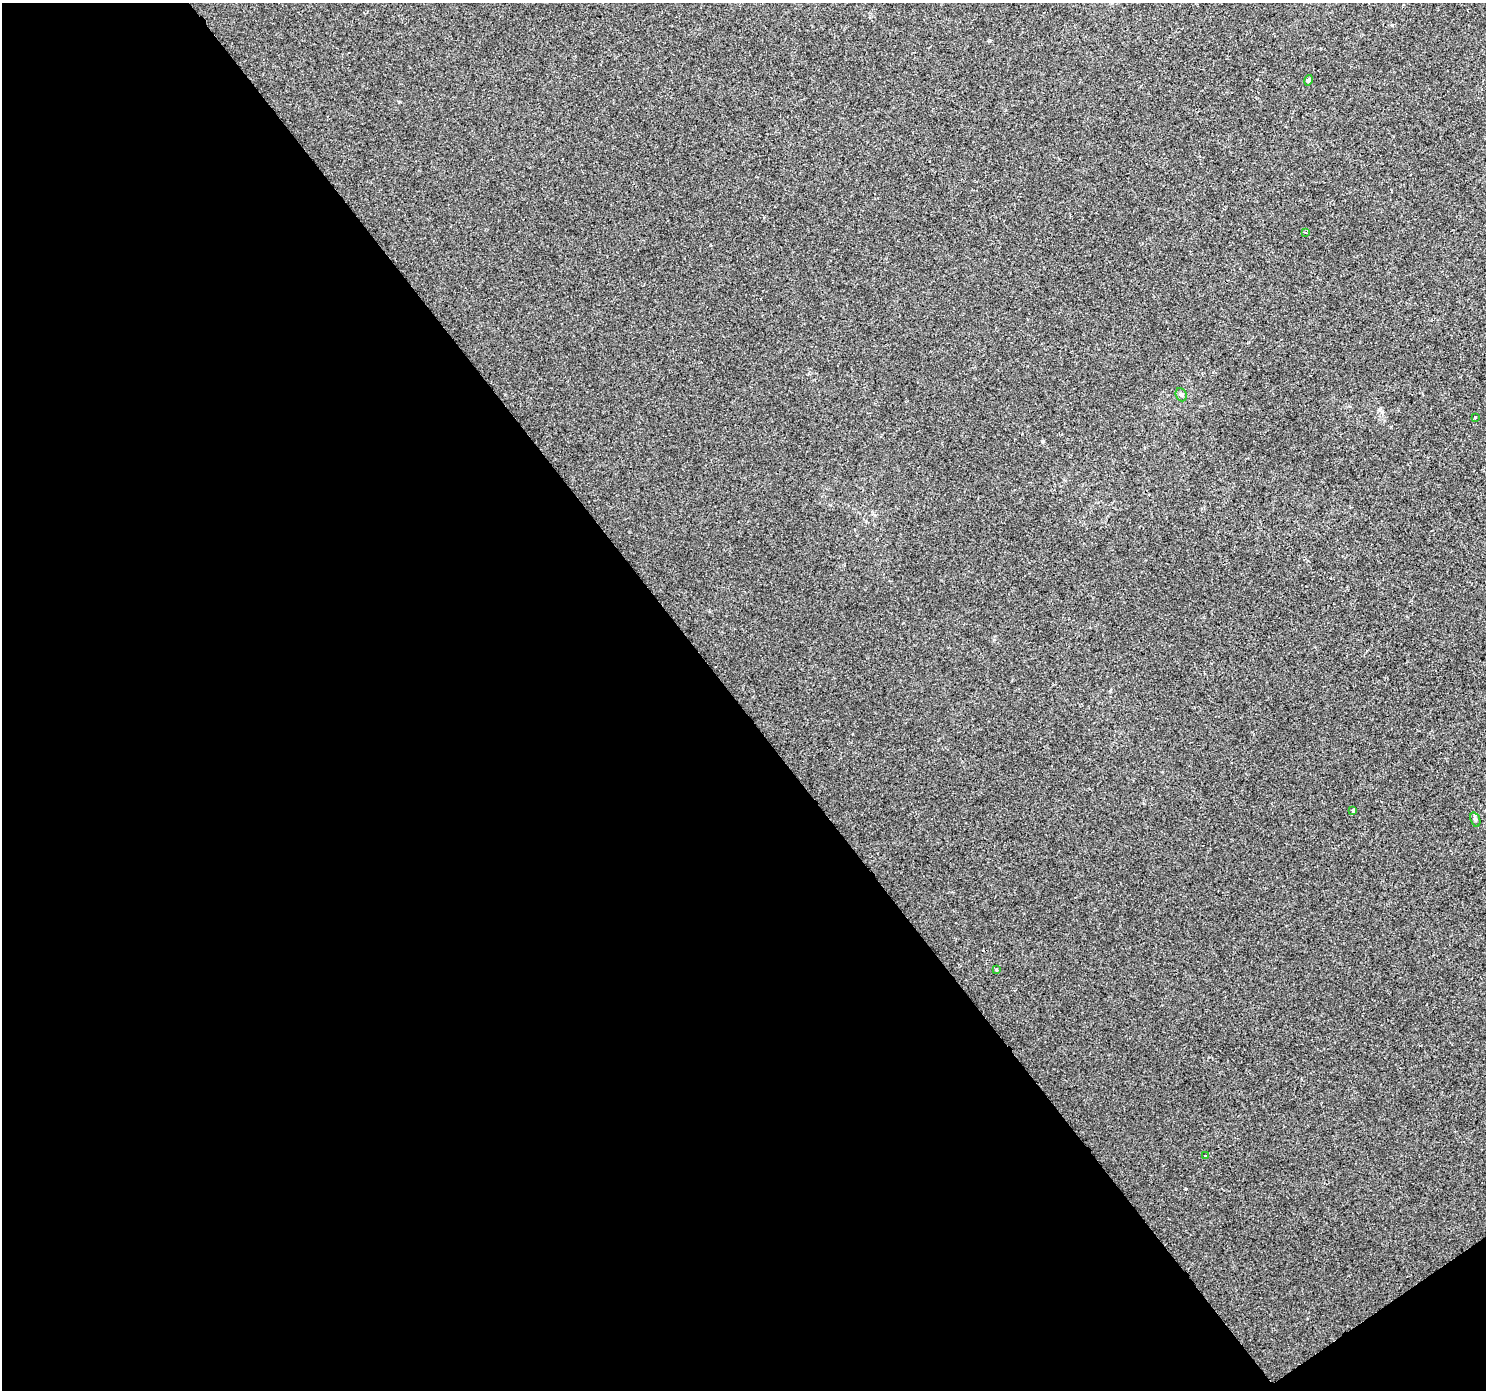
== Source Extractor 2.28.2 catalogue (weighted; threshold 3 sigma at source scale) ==
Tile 3 of 2 x 2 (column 1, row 2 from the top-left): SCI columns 1-1484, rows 73-1460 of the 2969 x 2940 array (HDU 1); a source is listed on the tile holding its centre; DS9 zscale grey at full resolution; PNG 1488 x 1392 px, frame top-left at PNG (2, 3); each listed source drawn as its Kron ellipse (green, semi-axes under 4 px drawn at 4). Shown black and unused: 50% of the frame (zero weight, under 2 of 3 exposures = <1% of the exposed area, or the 3 px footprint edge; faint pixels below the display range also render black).
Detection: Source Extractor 2.28.2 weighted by HDU 2 'WHT'; one run over the whole footprint, this tile lists its part. Background 7.01e-05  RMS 0.0041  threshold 0.0183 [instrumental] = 3 sigma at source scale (4.5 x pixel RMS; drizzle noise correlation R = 1.50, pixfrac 1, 0.0396/0.0396 arcsec/px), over >= 5 px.
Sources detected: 8; all 8 listed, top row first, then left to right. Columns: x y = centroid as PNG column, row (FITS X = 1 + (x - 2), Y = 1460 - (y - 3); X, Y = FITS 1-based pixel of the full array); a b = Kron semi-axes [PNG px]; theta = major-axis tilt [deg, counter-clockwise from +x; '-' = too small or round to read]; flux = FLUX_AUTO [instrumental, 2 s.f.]
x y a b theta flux
1309 80 5 4 - 1.2
1306 232 3 3 - 0.58
1181 395 7 5 -68 0.81
1475 417 3 3 - 0.88
1353 811 3 3 - 1.1
1475 820 7 4 -70 0.69
996 970 3 3 - 0.58
1205 1156 3 3 - 1.4